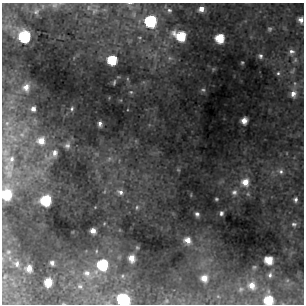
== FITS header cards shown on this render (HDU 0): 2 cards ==
NAXIS1  =                  302 / NUMBER OF ELEMENTS ALONG THIS AXIS
NAXIS2  =                  302 / NUMBER OF ELEMENTS ALONG THIS AXIS

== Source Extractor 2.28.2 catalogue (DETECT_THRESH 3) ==
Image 302 x 302 px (HDU 0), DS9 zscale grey, 1 PNG px = 1 image px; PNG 306 x 306 px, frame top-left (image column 1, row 302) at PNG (2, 3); no overlay
Background 35.4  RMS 2.3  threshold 6.91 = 3 sigma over >= 5 px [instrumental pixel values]
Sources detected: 65; all 65 listed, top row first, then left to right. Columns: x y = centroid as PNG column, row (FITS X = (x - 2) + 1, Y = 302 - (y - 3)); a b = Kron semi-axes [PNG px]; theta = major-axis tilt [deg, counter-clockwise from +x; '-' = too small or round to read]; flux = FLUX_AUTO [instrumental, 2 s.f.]
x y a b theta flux
54 5 11 6 2 660
201 9 6 5 - 920
169 10 5 4 - 230
36 11 9 8 - 680
94 11 10 5 28 450
301 20 5 5 - 870
150 21 8 8 - 14000
270 29 7 6 - 340
180 36 10 7 -27 5100
24 37 8 8 - 16000
220 38 7 7 - 3800
291 52 8 7 - 670
260 56 7 5 -51 410
170 58 6 6 - 380
112 60 7 7 - 6000
242 62 3 2 - 150
278 73 5 5 - 280
114 82 4 3 - 190
26 87 9 8 - 1300
203 90 5 4 - 240
131 92 6 5 - 250
293 94 9 7 88 1100
33 109 5 5 - 560
72 109 5 4 - 230
244 121 6 5 - 1200
7 123 7 7 - 590
100 124 5 4 - 560
22 135 7 6 - 550
41 141 10 10 - 1900
67 145 8 7 - 510
54 153 8 6 75 840
109 159 9 5 30 530
11 160 25 14 83 3300
281 171 8 7 - 690
245 182 11 10 - 2100
120 192 9 7 -22 700
234 192 8 8 - 680
6 194 8 7 - 5700
216 199 3 3 - 190
295 199 6 4 -89 430
46 200 8 7 - 7000
137 207 5 5 - 250
221 213 4 4 - 370
197 214 4 4 - 410
294 224 7 5 3 380
93 231 5 4 - 820
187 240 7 6 - 1300
8 252 8 6 15 470
132 258 6 5 - 1300
269 260 7 6 - 2600
52 263 4 4 - 410
17 264 10 9 - 1100
102 265 8 7 - 8600
254 267 5 4 - 180
29 268 7 6 - 1300
87 273 11 9 -22 880
270 275 7 5 76 410
5 277 9 6 52 520
204 278 8 8 - 1400
48 282 8 6 84 2400
252 285 10 9 - 1600
80 286 7 6 - 340
241 289 8 6 34 390
123 300 9 7 -30 13000
268 300 7 7 - 4300
At the frame edge (FLAGS 8, measured only in part): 5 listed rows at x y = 301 20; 150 21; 6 194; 123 300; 268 300